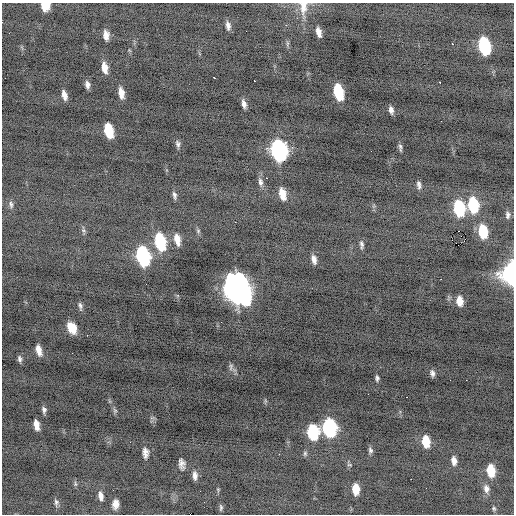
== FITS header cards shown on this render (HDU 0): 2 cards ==
NAXIS1  =                  512 / Axis length
NAXIS2  =                  512 / Axis length

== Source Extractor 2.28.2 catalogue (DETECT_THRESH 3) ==
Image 512 x 512 px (HDU 0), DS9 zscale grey, 1 PNG px = 1 image px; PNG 516 x 516 px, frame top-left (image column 1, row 512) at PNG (2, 3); no overlay
Background -0.412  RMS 0.94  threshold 2.81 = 3 sigma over >= 5 px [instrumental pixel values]
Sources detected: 89; all 89 listed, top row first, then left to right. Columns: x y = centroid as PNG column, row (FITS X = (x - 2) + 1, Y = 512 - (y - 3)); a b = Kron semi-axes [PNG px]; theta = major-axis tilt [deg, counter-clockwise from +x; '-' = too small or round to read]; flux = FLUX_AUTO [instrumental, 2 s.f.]
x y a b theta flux
45 6 8 8 - 700
303 7 21 10 -90 750
2 22 2 2 - 100
228 25 9 5 -79 290
286 25 2 2 - 380
319 32 9 5 -75 410
9 33 2 2 - 41
106 35 9 5 -84 440
287 43 8 4 82 110
452 44 2 2 - 640
484 46 13 7 -77 6000
105 68 10 5 -79 630
214 78 3 3 - 230
254 81 2 2 - 35
440 82 3 3 - 780
87 84 7 5 -79 240
338 92 12 7 -76 3400
121 93 10 5 -80 570
64 95 9 4 -75 400
244 104 9 5 -76 310
391 110 9 5 -79 260
108 131 11 6 -77 2300
285 142 3 2 - 660
178 144 9 5 -77 190
400 147 10 4 -83 150
278 151 13 9 -75 17000
266 178 2 2 - 310
260 182 12 7 -81 290
419 185 9 5 -76 220
282 194 12 6 -74 890
174 195 10 5 -76 200
11 204 10 6 -74 190
473 205 12 8 -83 3800
459 208 12 8 -81 4800
508 215 9 6 -89 230
235 222 2 2 - 130
84 230 8 5 -54 140
198 231 6 5 - 110
458 231 2 2 - 6300
483 232 11 7 -82 2300
177 239 13 7 -77 620
160 242 14 8 -77 4500
362 244 10 5 -83 180
458 245 2 2 - 3300
143 256 13 8 -77 9300
314 259 10 5 -77 350
511 273 14 10 82 8100
441 279 2 2 - 330
146 284 2 2 - 29
237 289 17 12 -72 57000
460 301 9 6 -84 660
80 306 10 5 -80 190
72 328 11 7 -62 990
87 335 2 2 - 46
39 350 10 5 -76 550
20 359 8 5 -79 180
231 367 11 5 80 170
432 373 8 5 -75 220
377 378 6 4 -86 150
466 380 2 2 - 260
368 394 2 2 - 40
406 397 3 2 - 310
44 410 7 4 -86 180
115 411 7 6 - 130
36 425 9 5 -78 560
329 428 11 8 -84 10000
313 432 11 8 -87 4400
426 441 11 7 -84 1400
370 450 8 5 -77 170
145 453 12 6 -88 350
305 453 7 5 90 130
279 454 2 2 - 89
454 461 10 6 -82 390
182 464 10 6 -83 330
349 465 7 3 -8 83
491 470 11 7 -83 1400
195 476 10 5 -87 310
411 479 2 2 - 280
75 484 8 4 -81 110
356 489 9 6 -88 950
486 489 10 7 -76 330
113 490 2 2 - 160
218 490 6 4 -87 70
200 491 2 2 - 67
101 496 10 5 -80 340
56 502 10 5 -87 180
115 504 9 6 82 450
221 507 8 4 87 120
494 508 6 4 -87 89
At the frame edge (FLAGS 8, measured only in part): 4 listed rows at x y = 45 6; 303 7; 2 22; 511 273